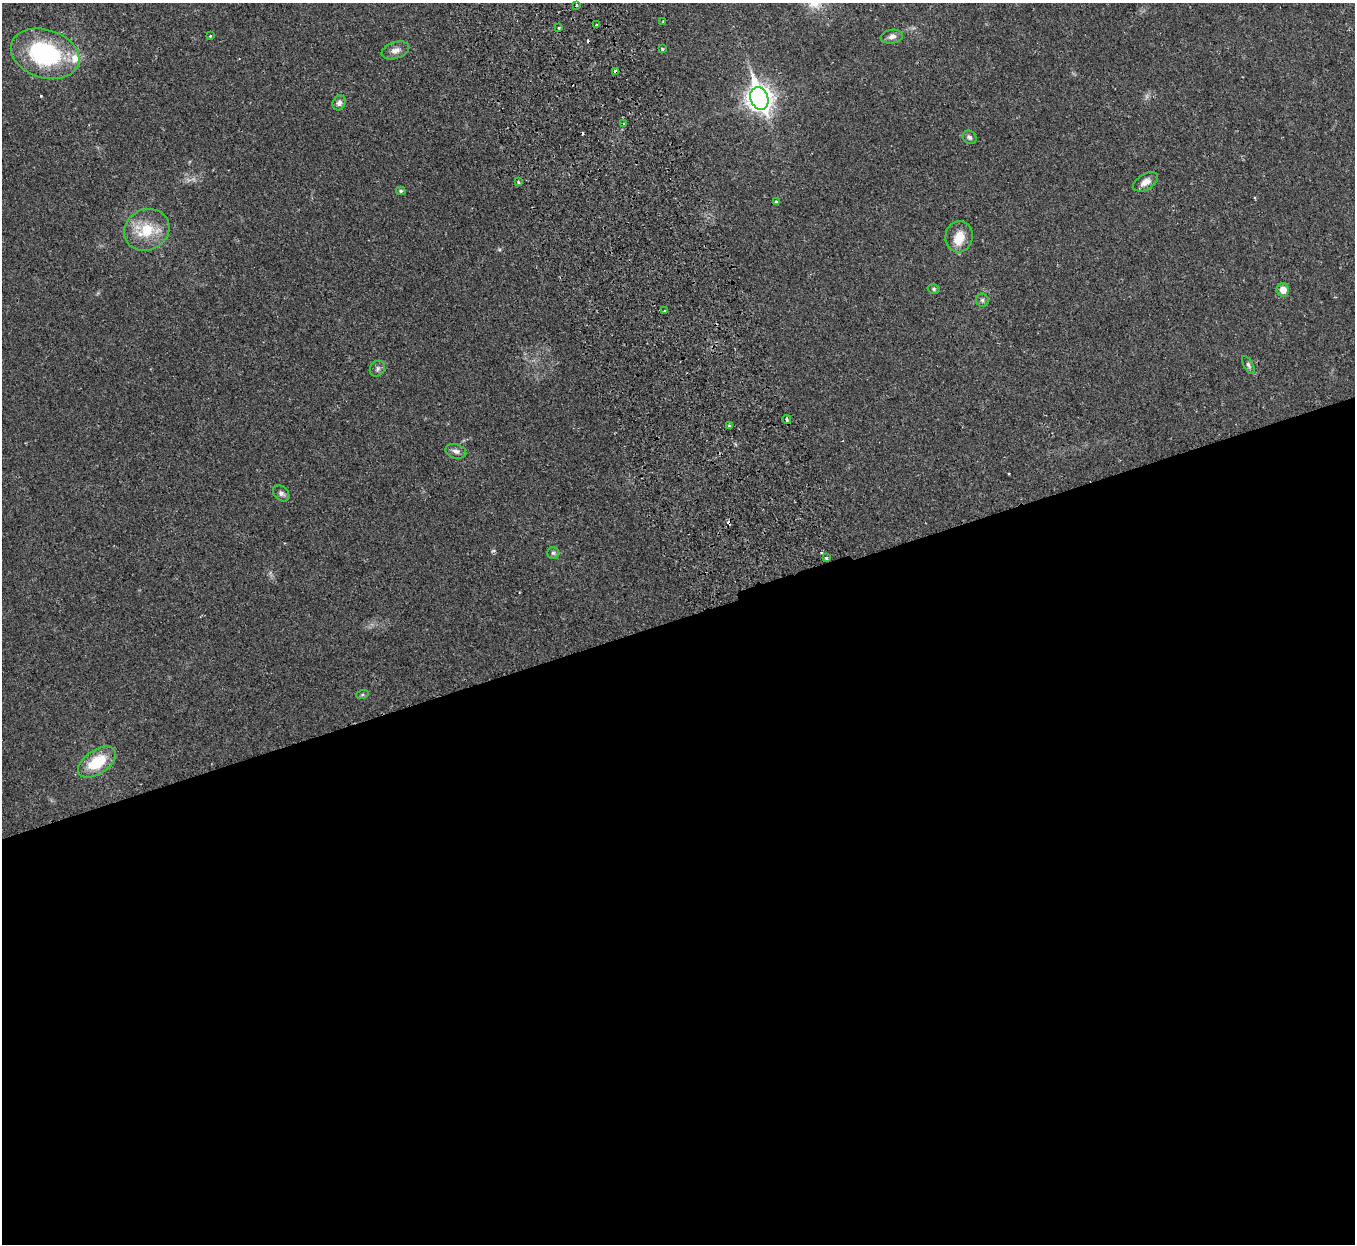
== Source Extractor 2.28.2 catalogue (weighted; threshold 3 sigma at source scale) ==
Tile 15 of 4 x 4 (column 3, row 4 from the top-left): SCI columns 2764-4116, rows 180-1421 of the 5528 x 5451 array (HDU 1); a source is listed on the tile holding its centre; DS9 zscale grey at full resolution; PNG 1357 x 1246 px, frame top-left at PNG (2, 3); each listed source drawn as its Kron ellipse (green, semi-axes under 4 px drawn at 4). Shown black and unused: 51% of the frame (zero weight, under 2 of 3 exposures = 3% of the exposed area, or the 3 px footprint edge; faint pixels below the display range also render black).
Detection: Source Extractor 2.28.2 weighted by HDU 2 'WHT'; one run over the whole footprint, this tile lists its part. Background 0.0237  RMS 0.0042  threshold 0.0188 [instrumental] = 3 sigma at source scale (4.5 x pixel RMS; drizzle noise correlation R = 1.50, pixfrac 1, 0.05/0.05 arcsec/px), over >= 5 px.
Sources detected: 39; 3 cosmic-ray / hot-pixel residue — neither listed nor drawn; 2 inside a brighter listed object's ellipse — not listed separately; the other 34 listed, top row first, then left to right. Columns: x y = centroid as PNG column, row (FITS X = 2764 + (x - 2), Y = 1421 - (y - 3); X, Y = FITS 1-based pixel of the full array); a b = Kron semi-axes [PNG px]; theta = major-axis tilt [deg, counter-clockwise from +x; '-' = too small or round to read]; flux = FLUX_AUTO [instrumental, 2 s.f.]
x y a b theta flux
576 5 3 2 - 0.54
663 22 3 3 - 0.38
596 25 3 2 - 0.37
559 28 3 3 - 0.54
210 36 3 3 - 0.47
892 37 11 7 9 2
662 49 4 3 - 0.46
395 50 14 8 18 2.4
45 54 35 24 -18 45
615 71 4 4 - 2.9
759 98 11 9 -69 310
339 103 8 6 63 1.5
624 123 3 3 - 0.53
970 137 7 6 - 1
518 182 3 3 - 0.59
1146 182 14 7 31 2.8
401 191 5 4 - 0.71
776 201 3 3 - 0.97
147 230 23 20 27 12
959 237 16 13 84 5.9
934 289 6 5 - 0.69
1283 290 6 6 - 3.7
982 300 7 6 - 1
665 310 3 3 - 0.71
1248 365 10 4 -60 0.94
377 369 8 7 - 1.3
787 419 4 3 - 1.9
729 426 4 3 - 0.69
456 451 11 7 -16 1.6
281 493 9 6 -44 1.3
553 553 6 6 - 0.82
826 558 3 3 - 0.59
362 695 6 4 19 0.59
97 762 21 12 34 14
Overlapping masked pixels (flux is a lower limit): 2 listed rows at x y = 615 71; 787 419